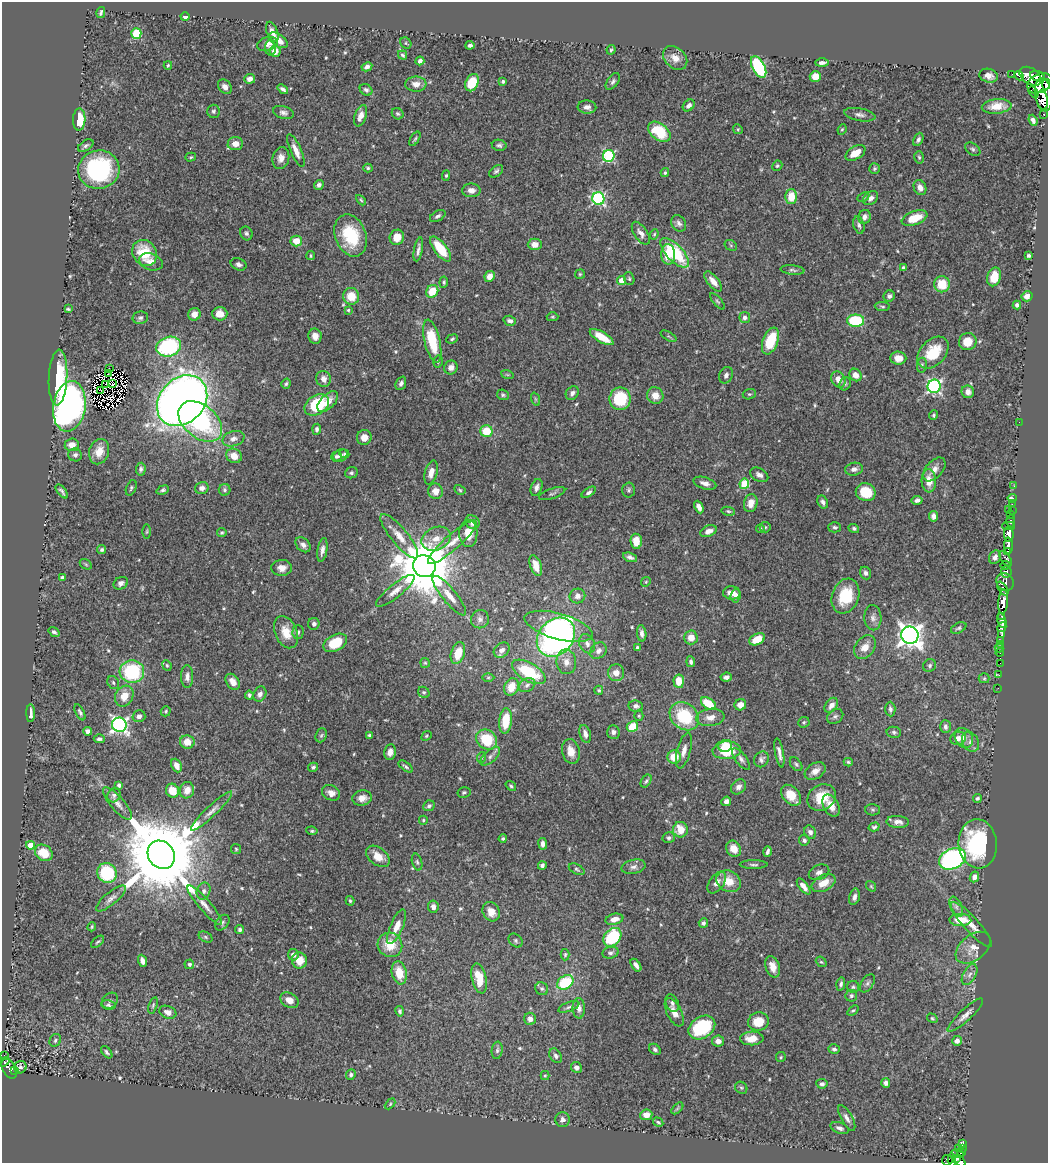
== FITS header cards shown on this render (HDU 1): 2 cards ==
NAXIS1  =                 1046
NAXIS2  =                 1161

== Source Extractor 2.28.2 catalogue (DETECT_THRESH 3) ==
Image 1046 x 1161 px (HDU 1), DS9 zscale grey, 1 PNG px = 1 image px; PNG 1050 x 1165 px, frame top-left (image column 1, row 1161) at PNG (2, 2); each listed source drawn as its Kron ellipse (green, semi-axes under 4 px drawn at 4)
Background 0.428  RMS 0.02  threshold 0.0586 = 3 sigma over >= 5 px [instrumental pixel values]
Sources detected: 589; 7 with non-positive FLUX_AUTO (blend fragments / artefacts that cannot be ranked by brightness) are neither listed nor drawn; of the other 582, the 500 brightest by FLUX_AUTO listed and drawn (82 fainter detections omitted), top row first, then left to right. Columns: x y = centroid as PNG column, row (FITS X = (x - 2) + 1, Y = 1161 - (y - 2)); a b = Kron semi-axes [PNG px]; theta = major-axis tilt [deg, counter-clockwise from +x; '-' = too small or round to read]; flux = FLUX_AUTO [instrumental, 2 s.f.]
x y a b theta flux
101 13 5 3 - 2.8
185 17 4 4 - 5.5
272 32 10 5 -68 8.9
136 33 5 5 - 69
278 40 11 6 -34 13
406 43 6 5 - 1.9
267 44 11 6 14 7.7
470 45 4 3 - 3.4
271 48 7 5 90 4.2
611 50 5 4 - 1.8
275 51 6 5 - 15
403 55 5 4 - 2.3
675 58 14 10 -43 14
420 61 4 4 - 5
822 63 6 3 1 4.5
168 65 4 3 - 1.8
367 67 5 4 - 4.7
759 67 12 6 -63 140
1012 74 2 2 - 2.5
815 76 5 5 - 19
989 76 9 6 -16 8.3
1019 76 5 4 - 640
1030 76 12 8 -34 700
1037 76 7 5 -21 160
250 79 5 4 - 7.1
503 81 4 3 - 2.4
613 81 9 5 54 3.8
472 83 9 6 65 42
1040 83 13 9 27 740
416 84 10 7 -1 10
1046 84 5 3 - 95
225 87 8 6 -48 6.1
283 89 6 3 -39 3.4
366 90 7 5 -38 3.1
1033 92 6 4 -58 100
1044 95 17 8 -82 910
1042 100 9 6 -80 490
689 105 7 5 43 5
997 106 15 7 4 18
587 107 9 6 -3 6.3
213 111 6 6 - 3.3
283 112 11 6 -14 4.8
398 114 6 5 - 2.3
1044 114 3 3 - 39
860 115 16 6 -10 6.2
361 116 11 5 70 8.5
79 120 11 6 89 32
1033 120 6 4 -69 4.4
738 129 5 4 - 1.6
842 129 5 4 - 1.7
659 132 13 8 -37 63
415 139 8 3 58 2.1
918 139 7 4 64 3.9
235 144 8 6 4 12
499 145 7 5 -10 3.2
86 146 8 5 33 3.4
973 149 8 5 -35 3.2
296 151 18 5 -67 12
855 153 11 6 30 19
609 156 6 5 - 140
191 157 5 4 - 1.8
919 157 6 4 -74 2.2
281 158 11 8 76 8.7
777 166 5 4 - 1.9
368 168 4 3 - 2
874 168 5 5 - 2.2
99 170 21 19 12 180
496 171 8 5 38 3.1
665 173 4 4 - 2.4
446 175 5 4 - 2
319 185 5 4 - 4.2
920 188 8 6 -64 7.8
471 190 9 7 -1 7.2
791 196 7 6 - 25
863 197 6 4 26 1.8
871 198 8 6 41 6.6
598 199 6 6 - 200
361 200 6 3 -45 1.8
438 216 8 5 29 3.5
864 217 7 6 - 6.6
915 218 13 7 20 29
679 223 9 7 -61 4.8
859 225 9 5 -76 3.8
246 233 7 6 - 3.1
641 233 13 6 -56 8.1
654 234 5 4 - 1.9
351 236 22 15 -70 62
397 237 8 7 - 17
296 241 6 5 - 20
535 244 7 6 - 12
731 245 7 5 -31 2
418 249 12 3 79 5.1
441 249 15 6 -53 38
144 253 14 11 -53 45
675 253 19 8 -46 82
668 254 10 7 -88 24
1029 255 3 3 - 2.9
311 256 4 4 - 1.7
151 262 12 8 -21 12
239 264 8 6 -23 4.3
903 268 4 3 - 3.2
792 270 12 4 -6 3.4
580 274 5 4 - 1.7
490 276 5 5 - 10
994 277 9 7 76 29
629 279 6 5 - 2.2
621 281 4 4 - 16
713 281 12 5 -51 11
444 282 5 4 - 2.3
942 284 8 8 - 32
432 291 6 6 - 30
351 296 8 8 - 24
889 296 6 5 - 3.9
1027 296 5 5 - 9.7
717 301 10 4 -49 2.4
1017 305 4 4 - 3.9
882 306 8 3 -5 2
68 309 4 3 - 1.6
348 310 4 4 - 1.6
194 314 6 6 - 10
220 314 7 6 - 16
552 317 6 4 -1 1.8
140 318 8 6 10 3.6
745 318 5 5 - 4.3
510 321 6 5 - 4.1
856 321 8 6 0 71
315 336 7 6 - 7.9
669 336 9 4 -31 1.9
602 337 13 5 -30 26
452 339 6 4 24 2.3
432 341 22 7 -76 57
770 341 14 7 69 52
968 342 9 8 - 21
169 347 12 9 16 150
933 353 18 12 47 41
898 358 8 6 -4 11
438 361 6 4 76 2.2
922 365 7 5 82 2.6
451 367 7 6 - 8.1
109 369 3 2 - 3.6
109 373 3 2 - 1.9
507 374 6 4 -20 1.9
726 375 8 6 64 5.2
855 375 7 5 -53 9.8
58 378 28 9 87 63
323 379 8 7 - 8.4
838 379 8 6 -60 12
401 383 7 5 67 3.9
105 384 2 2 - 1.6
113 384 4 2 - 3.5
286 384 5 4 - 2.3
845 384 7 5 62 2.6
934 386 7 6 - 260
101 390 3 2 - 1.7
968 392 6 6 - 8.6
572 393 7 6 - 5
749 394 7 5 17 2.1
503 395 6 5 - 2.3
655 396 8 8 - 13
535 399 7 4 -71 2.1
620 399 11 10 - 64
182 401 28 22 47 1700
328 402 13 7 45 12
317 405 13 9 35 75
69 406 25 16 81 610
934 415 5 3 - 2
200 421 25 16 -39 150
1019 422 2 2 - 15
317 429 5 4 - 3.2
486 431 6 5 - 37
364 437 7 7 - 11
233 439 11 7 17 7.6
72 445 7 6 - 10
99 452 13 10 74 18
344 454 5 4 - 1.7
75 455 7 6 - 4.2
340 455 7 6 - 3.6
234 456 8 7 - 14
336 456 5 5 - 2.8
141 469 6 5 - 3.6
854 469 9 6 10 6
934 469 14 8 49 9.7
351 473 6 5 - 2.9
431 473 12 6 75 11
759 475 10 6 -29 6
929 481 11 7 -87 18
705 483 12 6 -17 6.9
744 484 5 5 - 54
1014 486 3 3 - 1.8
536 487 9 5 70 5.2
131 488 8 5 68 2.6
202 488 7 6 - 6.1
163 490 6 4 22 2.7
225 490 6 6 - 2.8
460 490 6 4 -30 1.9
629 490 7 6 - 2.8
62 491 8 3 -51 3.1
436 491 8 7 - 12
589 492 8 4 35 3.7
866 492 10 8 -22 42
552 494 14 5 19 3.7
1012 498 5 3 - 7.1
917 500 5 4 - 4.1
823 502 7 5 -62 4.1
751 503 9 6 76 11
1012 504 2 2 - 5.3
699 507 6 4 -65 7.4
1009 509 2 2 - 7.8
1012 510 3 2 - 6.6
728 511 7 4 -11 2.3
1011 515 3 2 - 13
934 516 5 4 - 6.3
1010 521 6 3 -89 14
472 522 7 6 - 10
1009 526 6 2 -1 19
765 527 5 5 - 2.1
835 527 6 5 - 3
854 528 5 4 - 2.7
760 529 4 4 - 2
147 531 7 3 89 1.7
708 531 8 5 22 8.6
222 533 5 4 - 2
468 533 14 9 90 18
1009 534 8 4 -89 520
399 536 28 8 -51 20
436 539 15 11 24 16
636 541 7 5 -84 18
452 542 32 7 42 17
303 545 8 6 -44 5.9
1008 546 8 3 -86 300
102 550 5 4 - 3
322 550 12 5 81 6.7
1007 552 3 3 - 89
630 557 7 4 -19 4.4
995 557 7 6 - 5.4
1006 559 8 4 -54 120
86 564 6 4 -31 2
1005 565 5 3 - 67
424 566 11 11 - 10000
536 566 11 5 -71 17
282 568 10 8 2 8.8
1006 572 6 5 - 230
866 573 6 5 - 3.9
62 577 4 3 - 2.8
646 582 5 4 - 1.8
1005 582 9 8 - 150
121 583 7 6 - 4.6
1003 589 8 4 -55 170
395 591 24 6 39 12
732 593 9 6 -5 10
449 596 25 7 -51 16
577 596 8 7 - 7.3
735 596 7 5 85 6.6
845 596 18 13 70 50
1003 602 12 5 85 800
1002 616 4 2 - 9.7
873 618 12 8 -87 7
480 619 9 9 - 6.3
1002 621 8 4 -75 71
314 624 6 6 - 4
558 626 35 13 -16 100
1002 627 5 4 - 79
959 628 8 5 28 2.7
54 632 6 4 -35 3.2
286 632 17 11 -67 21
298 632 7 5 89 3.2
642 633 8 4 -83 4.9
1002 634 3 3 - 2
910 635 9 8 - 1100
556 637 21 17 48 450
691 637 7 7 - 13
757 639 8 5 27 23
1001 640 3 2 - 9.3
335 643 13 8 28 44
587 644 10 7 -65 6.6
1000 644 3 3 - 44
637 647 3 3 - 2.1
865 647 13 9 53 14
999 648 4 2 - 2.3
502 650 9 6 41 6.4
598 651 9 7 45 6.4
458 653 11 7 73 24
1000 653 4 3 - 12
566 662 12 10 -83 11
691 662 5 4 - 3.2
425 663 5 4 - 1.6
1000 663 2 2 - 2.1
167 665 5 4 - 1.8
930 665 7 6 - 3.1
132 672 12 11 - 100
529 672 18 9 -30 68
616 673 8 8 - 13
999 675 4 2 - 4.2
187 677 11 6 -90 7.1
488 677 6 4 1 1.7
726 677 5 4 - 4.3
984 678 5 5 - 1.8
679 681 7 5 -85 20
113 682 7 5 -60 2.8
233 682 9 6 -53 12
527 685 9 6 29 4.6
511 687 9 7 69 19
998 688 3 2 - 3.5
599 690 5 4 - 2
424 692 6 5 - 2.3
260 694 8 6 63 6.2
249 695 4 4 - 2.8
124 696 11 8 62 18
708 704 8 5 -34 40
740 705 6 5 - 10
831 705 8 5 53 7.4
636 706 7 5 -9 5
890 709 7 5 -88 3.8
166 711 5 4 - 1.9
80 712 9 4 -63 2.8
31 713 9 3 -89 6.9
139 716 6 6 - 5.3
639 716 5 4 - 1.8
684 716 16 12 -39 71
835 716 9 7 37 3.7
710 717 14 8 7 11
506 721 13 6 84 34
804 722 6 5 - 2.1
119 725 7 7 - 390
632 727 6 5 - 37
945 727 6 5 - 4.5
87 731 4 4 - 4.7
613 732 7 6 - 4.4
894 732 7 5 -11 2.7
585 734 9 5 -72 5.9
321 735 7 5 67 2.4
369 735 4 4 - 2.3
427 736 5 4 - 1.6
958 738 8 6 20 8.7
964 738 10 8 -55 9.6
99 739 5 4 - 3.2
487 740 11 9 -41 52
187 742 7 6 - 16
971 742 10 8 -59 6.9
725 746 7 6 - 21
727 750 14 9 5 44
571 751 12 8 -76 15
684 751 18 6 75 9.8
390 752 8 6 78 9.6
779 753 15 4 -79 6.9
490 756 12 6 42 5.7
482 757 5 3 - 1.6
674 757 7 6 - 26
741 759 13 5 -53 5.3
761 759 8 7 - 4.4
848 762 4 3 - 1.9
796 764 8 5 -52 2.6
176 765 7 5 -65 8.2
406 766 8 4 -37 3.1
313 767 5 4 - 2.7
815 771 11 7 32 9.4
646 781 7 4 57 2.7
119 785 4 4 - 3.8
511 786 6 4 -38 2.3
738 787 8 6 44 5.7
187 790 8 7 - 11
173 791 7 6 - 22
464 792 6 5 - 2.6
331 793 9 7 -25 7.9
114 795 7 6 - 3.6
791 795 12 8 -49 25
822 797 15 12 36 33
362 798 10 7 10 9.9
977 798 4 4 - 2.5
726 801 5 4 - 5.4
117 803 20 7 -49 8.8
429 806 6 5 - 3.3
831 806 12 7 -61 15
873 810 7 5 -1 2.5
211 811 28 5 43 10
423 820 4 4 - 1.8
898 822 11 6 -3 7.9
874 827 5 4 - 2.4
680 830 8 7 - 23
312 831 6 4 -8 2.1
810 832 7 5 -61 5.9
669 838 6 5 - 3.3
503 839 4 4 - 2.3
804 840 5 5 - 3.4
543 844 6 4 -82 5.7
978 844 24 19 -85 140
30 845 4 4 - 20
236 849 5 5 - 1.8
734 849 8 7 - 18
767 852 5 3 - 3.5
44 853 9 7 -37 29
161 855 15 12 -53 25000
378 856 13 8 -37 18
952 859 14 10 25 340
417 862 8 5 -75 3
542 865 4 4 - 4.1
754 865 14 3 0 3.1
634 867 12 7 12 6.2
577 869 8 5 -28 2.5
819 872 10 7 23 5.6
107 873 10 9 - 93
974 877 5 4 - 7
729 881 12 10 -28 23
717 883 12 7 54 9
824 883 13 8 28 19
804 886 9 4 -52 8.1
871 886 5 3 - 1.6
204 891 9 6 70 4.9
854 897 8 5 75 5.1
111 898 19 6 39 7.4
350 901 5 4 - 2.3
205 905 25 6 -49 11
433 907 6 5 - 7
956 907 10 5 -65 5.1
491 912 10 8 -62 13
614 919 9 5 13 11
960 920 11 6 -1 24
222 923 9 6 52 3.1
703 923 5 4 - 3.2
971 925 29 7 -48 16
92 927 4 3 - 1.7
397 927 19 6 67 15
240 930 4 4 - 2.9
205 937 7 5 -28 2.4
612 937 10 7 48 92
516 940 8 6 -48 2.7
97 942 8 3 41 2.1
390 945 12 12 - 28
973 948 20 12 39 18
611 953 8 6 16 3.7
293 955 5 5 - 5.9
565 955 6 4 88 2
299 960 8 7 - 17
142 961 6 4 -71 6.7
821 962 6 4 -41 1.9
189 964 5 4 - 3.2
636 965 7 4 -56 6
773 967 11 7 -74 13
399 973 12 7 -78 25
970 975 11 6 60 7
479 978 15 7 -77 31
565 982 9 6 33 71
867 983 10 6 58 3.9
841 984 7 4 76 3.1
853 987 6 6 - 2.6
542 989 7 6 - 2.9
851 996 6 5 - 3.4
289 1000 10 7 -29 11
110 1001 9 7 43 3.9
672 1003 9 6 -67 3.8
108 1005 7 4 -10 2.8
153 1005 8 4 72 2.2
569 1007 11 4 19 3.8
579 1008 10 6 -88 6.7
853 1010 6 4 37 1.9
400 1011 5 4 - 2.8
168 1012 9 6 -21 8.3
674 1012 15 7 -64 13
965 1015 23 6 43 8.9
932 1018 5 4 - 1.8
530 1019 6 6 - 6.6
758 1022 10 9 - 26
702 1027 14 10 34 93
752 1038 12 7 2 16
55 1040 6 5 - 2.9
718 1041 6 5 - 7.5
957 1041 5 5 - 5.9
655 1049 6 5 - 3.3
834 1049 6 4 -13 3.4
497 1050 8 5 82 3.4
107 1052 7 4 -50 3
4 1056 2 2 - 2.1
556 1056 8 5 -59 4.1
781 1057 5 4 - 1.7
4 1062 5 3 - 37
20 1067 6 6 - 4.3
576 1067 5 5 - 5
9 1068 11 6 -62 80
15 1070 3 2 - 9.3
351 1075 5 4 - 3.9
545 1075 4 4 - 1.7
886 1083 5 4 - 5.1
822 1084 5 4 - 4
741 1088 6 5 - 2.5
390 1104 6 4 46 1.7
677 1108 7 4 45 2.1
646 1115 6 5 - 13
847 1118 14 5 -61 6.2
563 1120 7 7 - 5.2
658 1122 5 3 - 2.1
840 1128 9 5 -21 4.3
962 1143 3 3 - 8
958 1148 3 2 - 4.2
963 1148 4 3 - 46
961 1152 4 3 - 52
957 1154 7 4 4 36
956 1159 3 3 - 50
947 1160 5 5 - 23
952 1160 6 4 -85 53
960 1161 7 4 -51 140
At the frame edge (FLAGS 8, measured only in part): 3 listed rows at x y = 1046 84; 947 1160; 960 1161
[82 fainter detections neither listed nor drawn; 7 non-positive-flux detections neither listed nor drawn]